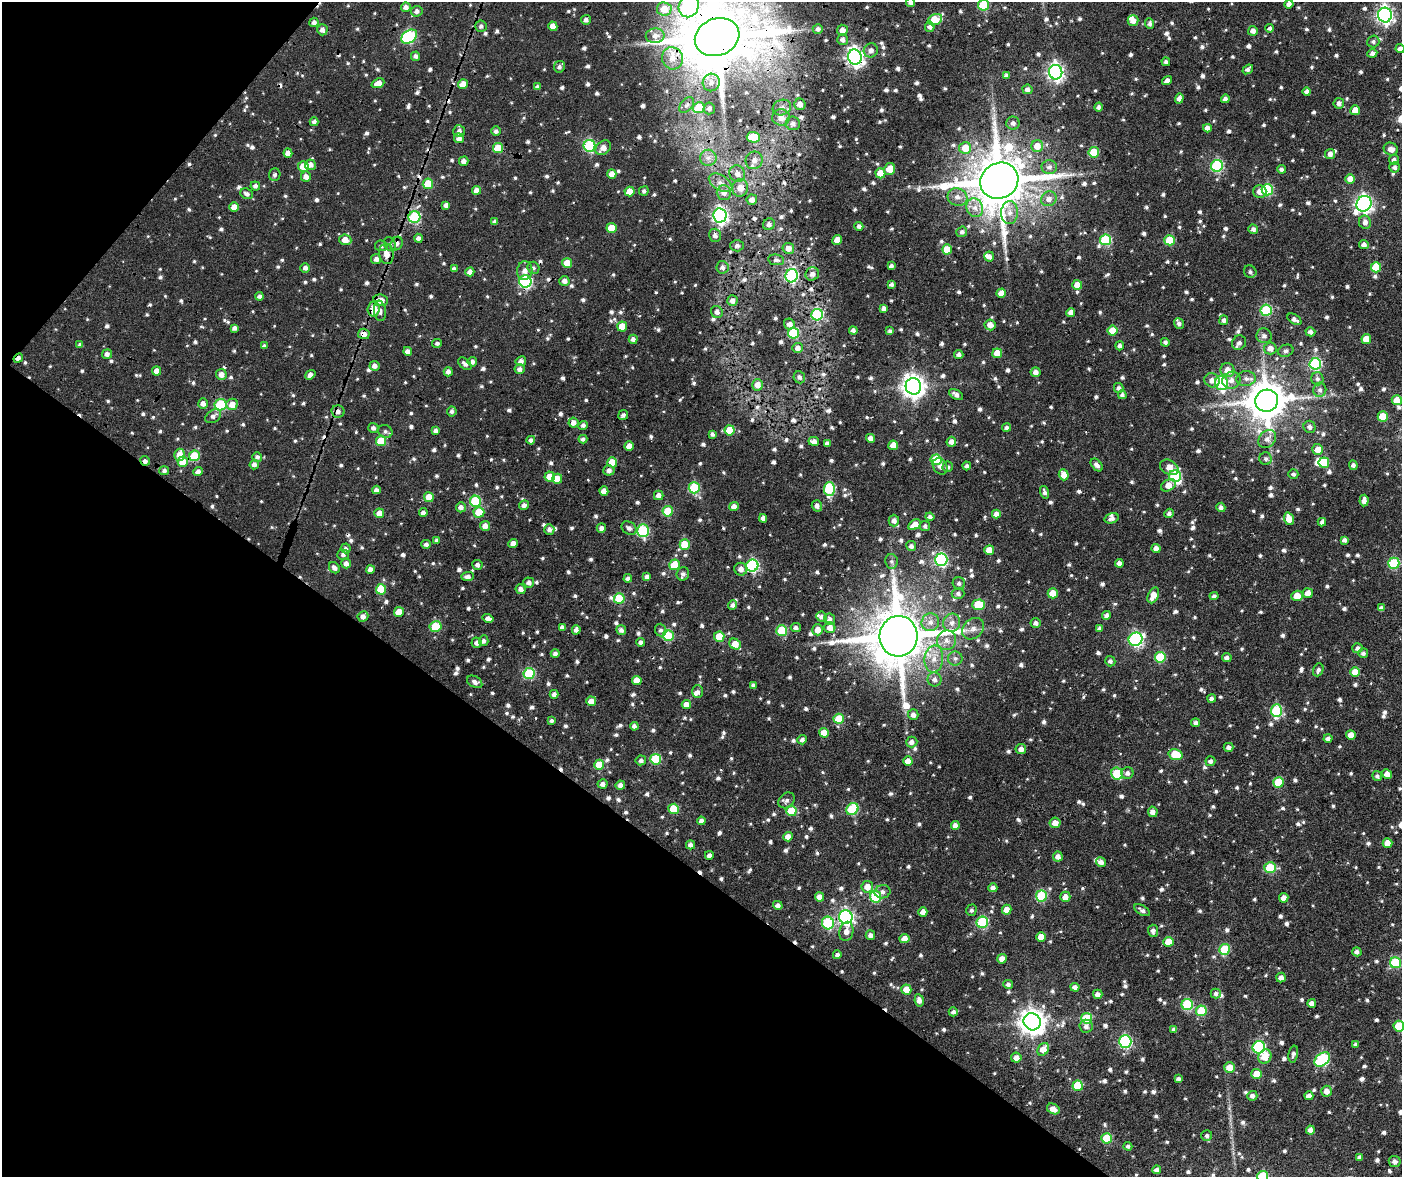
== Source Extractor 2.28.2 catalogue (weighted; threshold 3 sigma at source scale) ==
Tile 5 of 4 x 4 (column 1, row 2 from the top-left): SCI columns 324-1723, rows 2883-4057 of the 6250 x 5797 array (HDU 1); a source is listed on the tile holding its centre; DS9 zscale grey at full resolution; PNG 1404 x 1179 px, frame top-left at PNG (2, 2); each listed source drawn as its Kron ellipse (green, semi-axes under 4 px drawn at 4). Shown black and unused: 31% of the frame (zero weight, under 2 of 6 exposures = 13% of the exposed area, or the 3 px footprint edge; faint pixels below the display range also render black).
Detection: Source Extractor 2.28.2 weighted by HDU 2 'WHT'; one run over the whole footprint, this tile lists its part. Background 0.127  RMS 0.032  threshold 0.131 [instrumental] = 3 sigma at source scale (4.09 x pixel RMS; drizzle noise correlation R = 1.36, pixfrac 0.8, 0.0396/0.0396 arcsec/px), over >= 5 px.
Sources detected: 1261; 2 inside a brighter object's white glare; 20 cosmic-ray / hot-pixel residue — neither listed nor drawn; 10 inside a brighter listed object's ellipse — not listed separately; of the other 1229, all 500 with FLUX_AUTO >= 8.46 (the completeness limit of this list) listed and drawn (729 fainter detections not listed), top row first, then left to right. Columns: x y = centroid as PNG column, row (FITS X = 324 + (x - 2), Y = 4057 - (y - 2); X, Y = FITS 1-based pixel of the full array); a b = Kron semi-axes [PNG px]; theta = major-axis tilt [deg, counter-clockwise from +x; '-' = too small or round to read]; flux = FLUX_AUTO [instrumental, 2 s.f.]
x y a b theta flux
910 2 4 4 - 11
1289 4 4 4 - 14
984 5 5 5 - 160
689 6 11 10 - 400
406 7 5 4 - 16
664 9 7 7 - 44
417 11 6 5 - 13
1385 15 7 7 - 1100
586 20 5 5 - 11
935 20 7 5 25 100
1133 20 5 5 - 21
314 22 4 4 - 13
1150 23 5 4 - 8.9
481 26 6 5 - 9.8
553 26 5 4 - 30
930 27 5 5 - 11
1270 28 4 4 - 8.8
818 29 5 5 - 9.9
322 30 5 5 - 16
842 30 5 5 - 20
1253 31 5 4 - 16
655 36 9 7 3 18
409 37 9 6 36 360
717 37 23 18 20 31000
843 39 5 5 - 11
1373 42 6 6 - 8.5
1400 49 4 4 - 13
871 50 7 6 - 17
1372 53 5 4 - 11
416 56 5 4 - 11
855 57 7 7 - 1400
672 58 11 10 - 32
1166 62 4 4 - 9.6
559 67 6 5 - 10
1248 69 6 4 37 9.5
1056 72 7 6 - 980
1006 76 4 4 - 9.9
1167 81 5 4 - 15
711 82 9 8 - 22
378 83 7 4 21 28
463 84 5 4 - 32
537 87 4 4 - 9.9
1027 89 5 4 - 12
1307 92 4 4 - 12
1179 98 5 4 - 14
1225 99 4 4 - 11
1339 103 5 5 - 11
800 104 5 5 - 18
687 105 9 6 50 9.4
1099 107 4 4 - 10
699 108 5 5 - 100
709 108 6 5 - 11
782 108 9 7 19 16
1355 110 5 5 - 40
781 117 9 8 - 27
314 122 4 4 - 9.9
793 123 7 6 - 13
1013 123 6 6 - 12
1207 128 4 4 - 18
459 131 6 5 - 9.8
496 131 5 5 - 10
753 137 6 5 - 93
459 138 5 5 - 17
590 146 6 6 - 320
1037 146 6 6 - 39
498 148 5 5 - 97
603 148 8 6 39 26
965 148 6 6 - 56
1391 149 7 6 - 21
1094 152 5 5 - 120
288 153 4 4 - 20
1330 154 5 5 - 15
708 158 8 8 - 17
754 160 9 8 - 21
1394 160 5 5 - 11
464 161 5 4 - 16
310 165 5 5 - 18
303 166 5 5 - 48
1217 166 6 6 - 350
1049 167 7 7 - 13
1394 167 5 5 - 11
890 169 6 5 - 41
1281 169 4 4 - 9.1
880 173 5 5 - 60
612 174 5 4 - 23
737 174 8 7 - 19
275 175 6 5 - 9.9
306 177 5 5 - 19
1350 179 5 4 - 27
999 181 19 17 31 17000
720 183 13 7 -32 22
428 184 5 5 - 93
255 186 5 4 - 9.4
740 188 8 8 - 27
477 190 4 4 - 21
1267 190 5 5 - 240
644 191 5 4 - 8.9
1260 191 6 6 - 26
630 192 5 5 - 43
724 192 7 7 - 20
247 194 6 5 - 11
957 197 10 8 -19 21
1049 199 8 7 - 19
752 200 5 5 - 17
1364 204 8 7 - 1100
446 205 4 4 - 15
234 207 4 4 - 27
975 208 9 8 - 22
1010 213 11 8 89 24
720 215 7 6 - 950
414 217 6 6 - 290
495 222 4 4 - 9.9
1365 222 7 6 - 17
769 224 6 5 - 12
859 226 4 4 - 9.5
611 228 5 5 - 58
1253 229 5 4 - 12
962 232 5 5 - 8.9
715 235 7 6 - 13
418 238 4 4 - 10
345 240 6 5 - 33
837 240 5 4 - 24
1106 240 5 5 - 230
1170 240 5 5 - 110
397 243 7 5 60 12
390 244 7 5 -63 8.8
1364 244 5 4 - 13
381 246 6 5 - 8.5
737 246 6 5 - 9.2
788 248 5 5 - 23
947 249 5 5 - 64
386 254 10 7 -80 27
989 256 5 5 - 13
376 259 5 5 - 14
776 260 8 5 -8 9.5
567 263 5 5 - 59
891 266 4 4 - 10
722 267 6 6 - 11
1376 267 5 5 - 100
305 268 5 4 - 12
534 268 6 6 - 8.6
454 269 4 4 - 12
525 271 9 7 86 18
470 272 4 4 - 19
1250 272 6 6 - 8.9
812 274 7 6 - 15
792 276 7 6 - 360
525 281 6 6 - 430
564 281 5 5 - 15
891 284 4 4 - 9.1
1077 285 5 5 - 33
1001 293 5 4 - 33
260 296 4 4 - 10
380 300 7 5 -7 36
732 301 5 5 - 14
884 308 4 4 - 15
374 309 7 6 - 50
1266 310 5 5 - 220
380 311 10 6 -82 13
717 312 6 5 - 11
1071 313 4 4 - 22
817 315 6 5 - 230
1294 319 8 4 -32 13
1224 320 5 4 - 11
1179 323 5 4 - 9
789 324 6 5 - 17
990 325 5 5 - 25
622 326 5 5 - 58
234 328 4 4 - 11
853 330 4 4 - 14
890 331 4 4 - 9.6
1112 331 5 5 - 64
1310 332 5 4 - 12
793 333 5 5 - 210
364 334 6 5 - 19
1264 336 7 7 - 13
633 339 4 4 - 15
1366 339 5 5 - 53
1165 342 4 4 - 9.4
437 343 5 4 - 8.6
1239 343 7 6 - 14
80 345 4 3 - 8.9
264 346 4 4 - 9.3
1120 346 4 4 - 9.2
798 348 5 5 - 14
1270 348 6 6 - 23
408 351 4 4 - 15
1286 351 8 6 20 9.5
997 353 5 5 - 51
107 354 5 4 - 13
959 355 4 4 - 12
18 358 5 4 - 12
521 361 5 5 - 15
472 362 5 4 - 11
465 364 8 5 -42 13
1315 364 6 6 - 300
375 366 5 5 - 13
520 369 5 5 - 12
1227 370 7 7 - 31
157 371 4 4 - 25
448 372 5 4 - 14
1036 372 5 5 - 18
221 374 5 5 - 21
310 375 5 4 - 13
799 377 6 5 - 9.9
1246 378 9 7 3 17
1317 379 6 6 - 8.9
1212 380 8 7 - 19
1231 380 9 8 - 21
1221 383 7 6 - 290
758 385 6 5 - 22
913 386 8 8 - 2400
1119 388 5 4 - 10
1320 390 7 6 - 11
956 394 8 4 -30 15
1122 395 4 4 - 10
1397 400 5 5 - 51
1267 401 11 11 - 9500
203 404 5 5 - 17
232 404 6 5 - 32
221 405 6 5 - 230
338 411 6 6 - 11
452 411 5 4 - 9.3
623 415 5 5 - 9
213 416 8 6 33 13
1383 417 5 5 - 75
574 423 5 5 - 18
583 425 5 4 - 9.9
1310 427 6 6 - 12
373 428 5 5 - 12
1006 428 4 4 - 9.1
730 430 5 5 - 85
385 431 7 6 - 9.8
436 431 4 4 - 12
712 434 4 4 - 9.3
870 438 4 4 - 17
583 439 4 4 - 10
1267 439 10 8 47 20
531 440 4 4 - 12
381 441 5 5 - 100
814 441 5 4 - 17
951 442 5 4 - 18
827 443 4 4 - 11
893 445 5 5 - 33
629 446 4 4 - 23
1318 449 5 5 - 31
180 455 6 5 - 40
194 456 5 5 - 120
257 457 5 5 - 10
1266 459 6 6 - 8.6
936 460 5 5 - 170
145 461 5 4 - 11
183 462 5 5 - 61
612 462 5 5 - 61
1324 463 5 5 - 120
254 464 5 4 - 12
1097 465 7 4 -49 15
1353 465 5 4 - 11
940 466 9 7 -55 15
967 466 4 4 - 8.9
948 467 5 5 - 8.7
1169 467 10 7 -28 32
609 470 5 5 - 14
164 471 5 4 - 9
198 472 5 4 - 15
1293 474 5 4 - 8.6
1064 475 5 5 - 32
1175 476 6 5 - 200
550 477 5 5 - 40
557 479 5 5 - 44
1168 485 8 5 29 40
694 488 5 5 - 210
829 489 7 5 89 240
376 490 4 4 - 12
604 491 4 4 - 22
1044 492 6 4 -75 9.1
659 495 5 5 - 17
429 497 5 5 - 45
1364 500 6 4 84 16
476 501 5 5 - 200
524 505 5 4 - 13
817 506 6 5 - 14
461 507 5 5 - 17
734 507 5 4 - 20
1221 507 5 4 - 11
668 511 5 5 - 110
479 512 5 5 - 64
379 513 5 5 - 29
423 513 4 4 - 13
1169 513 5 4 - 9.8
996 514 4 4 - 20
930 517 4 4 - 12
763 518 4 4 - 14
1112 518 7 5 19 12
1289 519 6 5 - 36
894 521 6 5 - 13
1322 522 4 4 - 11
915 525 7 4 31 35
485 526 5 5 - 21
925 526 5 5 - 8.5
601 528 4 4 - 13
629 528 8 6 -34 13
549 529 5 5 - 12
643 531 6 6 - 290
436 540 4 4 - 8.5
1344 540 4 4 - 9.7
426 544 4 4 - 10
513 544 4 4 - 22
685 544 5 5 - 88
911 546 5 5 - 12
346 548 5 5 - 10
1156 548 4 4 - 18
989 550 5 5 - 34
343 555 6 5 - 9.3
941 560 6 6 - 450
891 561 7 6 - 8.5
346 563 5 5 - 14
1119 563 4 4 - 17
1394 563 5 5 - 230
477 565 5 5 - 10
674 565 5 5 - 72
752 566 6 6 - 420
334 568 6 5 - 14
370 569 4 4 - 18
741 569 6 6 - 18
683 574 7 6 - 9.7
468 576 6 4 1 14
647 577 4 4 - 12
628 578 4 4 - 11
529 582 5 5 - 12
959 583 6 6 - 9.5
381 589 5 5 - 94
521 589 5 5 - 15
1053 593 5 5 - 56
1308 593 5 4 - 27
958 594 6 5 - 10
1153 595 8 5 66 36
1214 596 4 4 - 9.6
1297 596 5 5 - 52
619 599 5 5 - 150
733 605 5 4 - 11
978 605 6 5 - 100
1381 608 4 4 - 11
399 612 5 5 - 48
1106 615 4 4 - 11
363 616 5 5 - 18
822 617 5 5 - 12
488 618 5 4 - 14
830 619 5 5 - 12
930 622 9 8 - 22
952 623 9 8 - 19
1036 623 5 5 - 12
436 627 6 5 - 130
562 627 4 4 - 10
796 628 5 4 - 9.7
830 628 5 5 - 27
1100 628 4 4 - 10
973 629 12 9 43 22
576 630 5 4 - 12
621 630 5 4 - 12
661 630 6 5 - 8.9
818 630 5 5 - 28
782 631 5 5 - 150
668 636 5 5 - 200
898 636 20 19 - 17000
719 637 5 5 - 81
1136 639 7 6 - 610
946 640 10 9 - 24
484 641 5 5 - 9.3
641 642 4 4 - 9.9
476 643 5 5 - 12
735 644 6 5 - 48
1358 648 5 5 - 12
555 653 4 4 - 11
1363 653 5 5 - 9.3
1160 657 5 5 - 160
955 658 7 7 - 10
1227 658 5 4 - 13
934 659 13 9 84 33
1110 661 5 5 - 9.7
1318 670 7 5 68 11
1355 672 5 5 - 42
529 674 5 5 - 230
935 679 7 7 - 13
637 680 5 4 - 37
475 682 8 5 -30 13
753 685 4 4 - 8.8
698 692 6 5 - 9.9
554 694 4 4 - 12
1212 698 4 4 - 12
591 701 5 5 - 26
686 705 4 4 - 26
1276 711 6 5 - 250
913 715 5 5 - 15
839 719 5 5 - 91
552 721 4 4 - 8.5
1196 723 4 4 - 12
634 726 4 4 - 11
824 733 5 5 - 46
1351 735 5 4 - 32
1328 738 4 4 - 12
802 740 5 4 - 11
912 742 6 5 - 14
1229 747 5 4 - 11
1021 749 5 5 - 15
1175 755 7 5 -17 100
656 759 5 5 - 170
641 760 5 5 - 11
908 761 5 4 - 32
1210 761 5 5 - 10
599 765 5 5 - 70
1127 773 6 6 - 13
1117 774 6 5 - 150
1387 774 5 4 - 24
1377 776 5 5 - 8.8
1278 782 5 5 - 110
603 784 5 4 - 14
620 785 5 4 - 16
787 800 9 7 41 12
674 809 5 5 - 130
852 809 6 5 - 210
791 811 5 5 - 110
1153 812 5 4 - 17
701 821 4 4 - 16
1055 823 5 5 - 25
955 825 4 4 - 16
788 837 5 4 - 24
1387 843 5 4 - 34
691 845 4 4 - 15
709 855 4 4 - 13
1058 857 5 5 - 18
1101 862 5 4 - 14
1270 868 5 5 - 160
867 887 6 6 - 30
993 888 4 4 - 15
883 892 8 6 12 13
1041 896 5 5 - 180
820 897 5 4 - 24
876 897 6 5 - 200
1065 897 5 5 - 24
1284 898 5 4 - 23
778 905 5 4 - 14
971 910 6 5 - 8.6
1007 910 5 5 - 31
1142 910 9 4 -31 11
923 912 5 4 - 23
846 917 7 6 - 810
982 922 6 5 - 250
828 923 6 6 - 220
846 931 10 7 78 21
1153 931 6 5 - 12
870 935 5 4 - 13
1041 937 5 5 - 41
904 939 5 5 - 28
1168 942 5 5 - 56
1225 949 5 5 - 150
1357 952 4 4 - 11
837 955 4 4 - 9.4
1002 959 4 4 - 27
1395 963 5 5 - 180
1281 978 5 4 - 17
1008 984 5 4 - 10
1075 987 4 4 - 14
906 989 5 5 - 47
1098 994 5 4 - 17
1216 994 5 5 - 9.7
919 1000 6 4 -81 16
1312 1003 4 4 - 16
1187 1005 5 5 - 220
1201 1011 5 5 - 110
953 1012 4 4 - 10
1087 1018 5 5 - 130
1032 1022 9 8 - 3200
1086 1026 6 6 - 13
1399 1026 5 5 - 110
1174 1029 4 4 - 10
1125 1042 6 6 - 420
1355 1044 4 4 - 9.2
1259 1047 6 6 - 390
1043 1049 7 5 54 41
1293 1054 8 4 78 9.8
1265 1057 7 6 - 44
1016 1058 5 5 - 21
1322 1060 9 6 39 340
1230 1067 5 5 - 38
1257 1074 5 5 - 49
1178 1079 4 4 - 9.8
1078 1086 5 5 - 120
1326 1091 5 5 - 23
1252 1096 5 5 - 12
1309 1096 4 4 - 19
1053 1109 7 5 -30 27
1310 1130 4 4 - 16
1207 1136 5 5 - 8.5
1106 1138 5 5 - 140
1128 1146 4 4 - 8.9
1359 1157 4 4 - 11
1395 1161 6 5 - 14
1157 1170 4 4 - 13
1263 1176 5 5 - 150
Overlapping masked pixels (flux is a lower limit): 14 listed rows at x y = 689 6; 717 37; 414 217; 397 243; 386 254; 525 281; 380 300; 374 309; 364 334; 18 358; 221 374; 338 411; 194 456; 145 461
Isophote crosses this tile's border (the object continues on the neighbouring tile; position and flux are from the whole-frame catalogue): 7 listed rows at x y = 910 2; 984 5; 689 6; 717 37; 1400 49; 1399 1026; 1263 1176